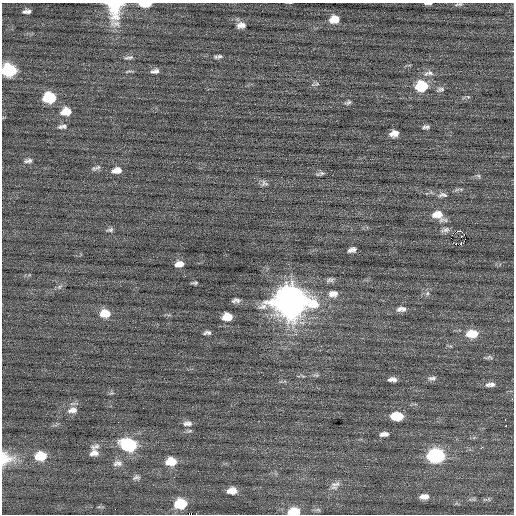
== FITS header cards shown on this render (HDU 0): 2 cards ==
NAXIS1  =                  512 / Axis length
NAXIS2  =                  512 / Axis length

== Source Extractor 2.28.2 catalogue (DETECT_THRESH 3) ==
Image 512 x 512 px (HDU 0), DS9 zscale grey, 1 PNG px = 1 image px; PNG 516 x 516 px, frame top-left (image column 1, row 512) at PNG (2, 3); no overlay
Background 0.0497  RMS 0.7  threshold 2.1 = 3 sigma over >= 5 px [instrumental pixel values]
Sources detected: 86; all 86 listed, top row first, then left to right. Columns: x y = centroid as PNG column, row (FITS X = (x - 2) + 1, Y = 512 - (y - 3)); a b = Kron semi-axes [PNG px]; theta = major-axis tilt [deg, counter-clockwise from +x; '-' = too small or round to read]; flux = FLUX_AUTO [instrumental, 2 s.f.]
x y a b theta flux
143 3 6 5 - 520
147 3 6 4 -17 510
426 3 7 3 -4 67
430 3 4 3 - 45
458 4 11 3 6 91
115 9 30 17 -90 2000
27 11 8 4 8 170
334 19 11 8 8 670
241 25 13 9 4 290
220 56 8 5 19 120
129 57 14 5 5 150
9 70 10 8 0 4300
129 71 14 2 8 75
155 71 12 6 14 200
429 73 15 7 11 260
317 84 8 4 0 81
421 86 11 8 7 2100
440 89 11 6 11 150
468 97 6 3 -19 60
49 98 10 8 4 2300
348 102 9 5 18 110
66 112 11 8 10 690
64 126 9 7 -15 140
60 127 8 6 -11 140
426 127 7 4 2 130
394 133 8 6 10 380
28 161 11 6 7 160
98 167 11 6 24 150
117 170 12 7 11 390
320 173 12 4 13 120
478 176 7 5 -32 89
264 183 10 8 -5 170
457 189 7 4 20 92
443 195 14 7 0 230
438 215 18 11 -29 680
110 230 10 5 9 120
445 230 12 7 16 180
460 231 4 2 - 1900
453 233 3 2 - 53
461 236 3 2 - 50
461 244 3 3 - 76
354 249 8 6 -72 140
350 250 6 6 - 120
179 264 10 6 10 380
329 280 10 5 56 120
195 283 6 3 3 86
59 287 8 6 35 130
427 293 7 5 46 120
333 294 13 9 4 380
236 300 10 5 7 180
290 301 15 12 0 83000
401 309 14 7 6 280
105 314 11 8 4 820
227 317 9 7 8 820
207 333 9 5 7 140
472 334 12 8 2 1100
489 357 12 4 5 110
316 375 9 5 -8 110
432 378 12 6 2 170
392 379 9 5 0 230
490 384 13 6 6 230
111 393 8 4 17 82
512 399 3 3 - 44
72 410 15 9 10 360
397 416 10 7 0 1400
505 420 3 2 - 48
187 423 14 7 3 240
505 426 3 3 - 180
384 434 9 5 5 230
129 445 12 9 -8 5100
95 447 15 8 15 250
482 447 3 2 - 100
94 453 11 8 12 300
41 456 11 9 6 1200
436 456 11 8 4 6500
6 458 19 16 6 1000
171 461 12 9 4 820
117 463 14 9 6 290
136 477 11 7 7 150
335 485 15 10 42 300
232 491 9 6 1 460
424 497 10 6 4 300
473 499 7 5 -1 81
180 504 11 9 4 1700
294 511 11 7 4 1200
191 514 2 2 - 360
At the frame edge (FLAGS 8, measured only in part): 11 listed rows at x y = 143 3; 147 3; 426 3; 430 3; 458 4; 115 9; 9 70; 512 399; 6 458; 294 511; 191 514